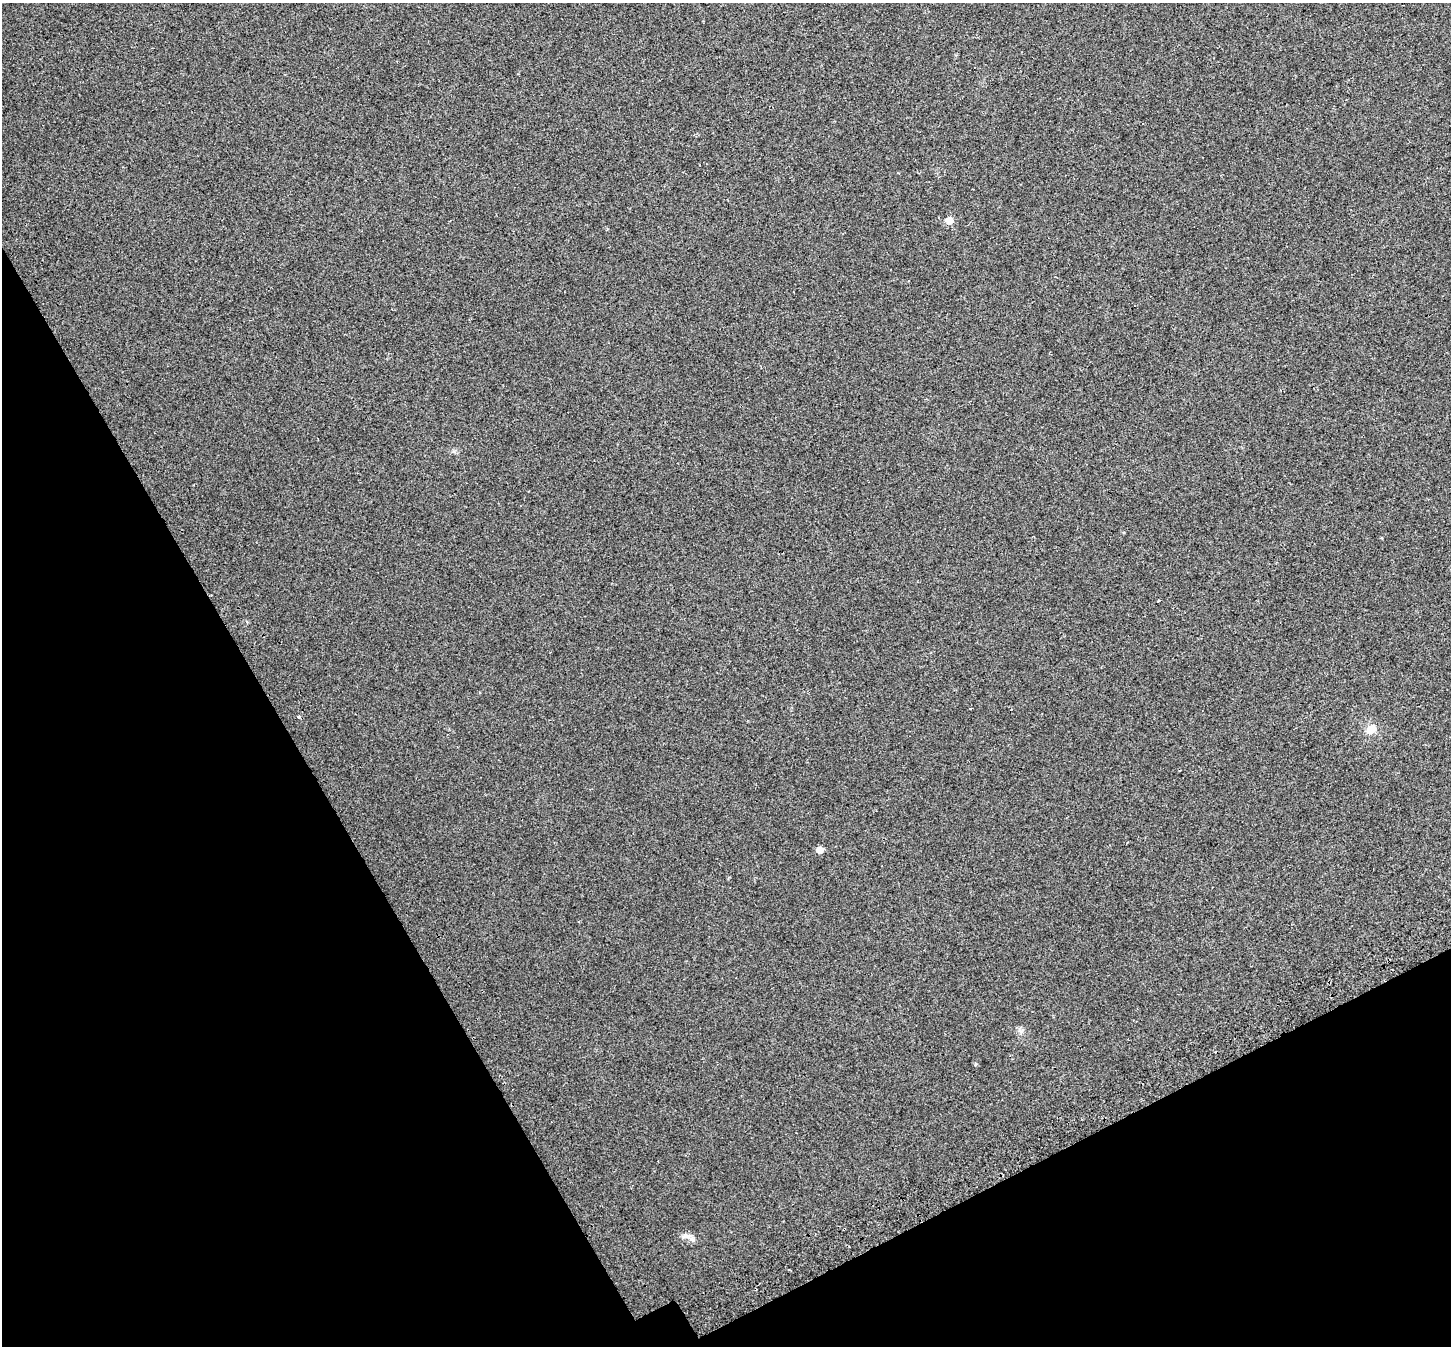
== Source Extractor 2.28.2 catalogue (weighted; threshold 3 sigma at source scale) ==
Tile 14 of 4 x 4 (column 2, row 4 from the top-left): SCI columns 1508-2956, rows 184-1527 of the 5917 x 5803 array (HDU 1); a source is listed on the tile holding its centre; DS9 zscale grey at full resolution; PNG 1453 x 1348 px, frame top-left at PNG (2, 3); no overlay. Shown black and unused: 26% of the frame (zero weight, under 2 of 3 exposures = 4% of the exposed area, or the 3 px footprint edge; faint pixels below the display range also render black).
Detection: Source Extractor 2.28.2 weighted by HDU 2 'WHT'; one run over the whole footprint, this tile lists its part. Background 0.0439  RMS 0.01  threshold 0.047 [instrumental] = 3 sigma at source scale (4.5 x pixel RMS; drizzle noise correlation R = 1.50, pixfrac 1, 0.0396/0.0396 arcsec/px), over >= 5 px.
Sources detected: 8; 2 cosmic-ray / hot-pixel residue — not listed; the other 6 listed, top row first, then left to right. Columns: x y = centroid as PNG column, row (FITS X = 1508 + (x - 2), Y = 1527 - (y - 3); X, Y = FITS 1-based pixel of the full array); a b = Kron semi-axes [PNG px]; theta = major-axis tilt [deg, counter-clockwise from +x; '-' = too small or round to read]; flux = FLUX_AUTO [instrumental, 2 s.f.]
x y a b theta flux
949 220 6 5 - 14
299 717 4 3 - 3
1371 729 10 8 39 11
819 850 6 5 - 9
975 1064 3 3 - 3
686 1236 14 7 -6 5.7